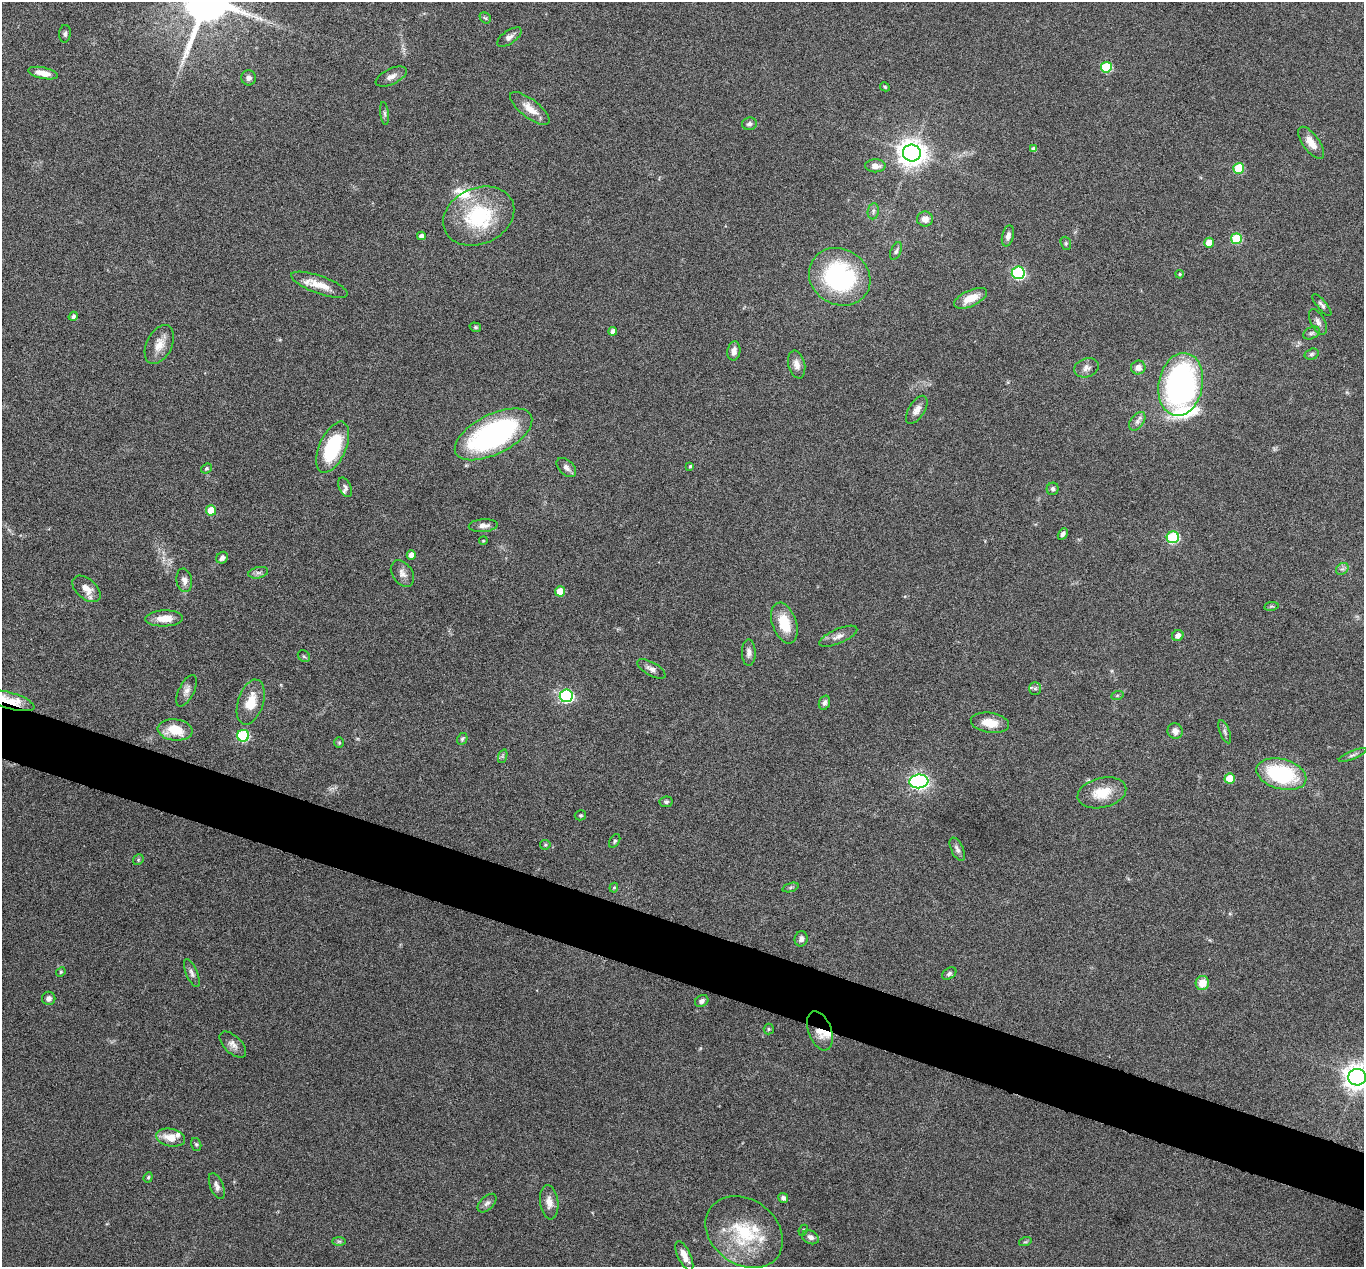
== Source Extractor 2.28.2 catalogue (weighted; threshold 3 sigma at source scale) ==
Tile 6 of 4 x 4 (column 2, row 2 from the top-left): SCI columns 1363-2724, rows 2667-3931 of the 5447 x 5464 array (HDU 1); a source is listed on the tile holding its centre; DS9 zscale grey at full resolution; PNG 1366 x 1269 px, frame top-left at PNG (2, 2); each listed source drawn as its Kron ellipse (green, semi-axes under 4 px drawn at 4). Shown black and unused: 5% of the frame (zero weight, under 4 of 8 exposures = <1% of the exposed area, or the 3 px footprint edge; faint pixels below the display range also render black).
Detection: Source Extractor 2.28.2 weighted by HDU 2 'WHT'; one run over the whole footprint, this tile lists its part. Background 0.06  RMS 0.0038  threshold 0.0155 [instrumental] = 3 sigma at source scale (4.09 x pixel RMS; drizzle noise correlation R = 1.36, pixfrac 0.8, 0.05/0.05 arcsec/px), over >= 5 px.
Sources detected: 133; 8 inside a brighter listed object's ellipse — not listed separately; the other 125 listed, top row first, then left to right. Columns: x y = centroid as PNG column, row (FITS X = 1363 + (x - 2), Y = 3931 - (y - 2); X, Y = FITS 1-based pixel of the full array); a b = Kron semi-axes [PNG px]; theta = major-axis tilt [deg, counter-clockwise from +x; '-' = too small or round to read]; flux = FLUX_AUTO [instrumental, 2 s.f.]
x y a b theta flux
485 18 6 5 - 0.54
65 34 9 5 86 0.81
509 37 14 6 34 1.7
1106 67 5 5 - 17
43 73 15 5 -12 3.7
391 77 17 7 25 2.2
249 78 7 7 - 1.2
885 87 5 4 - 0.47
530 109 24 9 -38 4.6
385 113 11 4 -83 0.87
749 124 7 6 - 1.1
1311 143 19 8 -54 4.1
1034 149 4 4 - 1.6
912 153 9 8 - 430
875 166 10 6 0 2.6
1239 168 5 5 - 14
873 211 8 5 82 0.91
479 216 37 28 24 27
925 219 8 7 - 2.5
421 236 4 4 - 1.6
1008 236 10 6 76 1.6
1236 239 5 5 - 18
1066 243 6 5 - 0.56
1209 243 5 5 - 4.7
896 251 9 5 68 0.89
1018 273 6 6 - 44
1180 274 4 3 - 0.45
840 277 32 27 -31 48
319 285 30 8 -20 5.4
971 298 18 8 25 5.5
1322 305 14 4 -50 1
73 316 5 4 - 0.77
1318 322 14 7 -63 1.6
475 327 6 4 -15 0.54
613 331 4 4 - 1.7
1311 333 9 5 26 0.88
159 344 21 12 63 4.6
734 351 9 6 80 1.9
1312 354 7 5 17 0.7
797 364 14 8 -76 2.5
1138 367 7 7 - 2.4
1086 368 13 9 19 1.9
1181 384 32 22 79 88
917 410 16 8 59 2.3
1137 421 10 6 53 1.4
494 434 42 20 27 75
333 447 27 13 66 25
690 466 3 3 - 0.47
566 467 11 7 -44 1.8
206 468 6 4 39 0.5
345 487 10 6 -67 1
1053 489 6 6 - 0.91
211 510 5 5 - 9.5
483 526 14 6 4 2.3
1063 534 6 4 61 0.93
1173 537 6 6 - 30
483 541 4 3 - 0.3
411 555 5 4 - 2.6
222 558 6 5 - 1.2
1342 569 7 5 41 0.87
258 573 10 5 12 1.1
402 573 14 10 -56 2.3
184 580 12 7 -80 1.9
86 589 16 10 -41 3.7
560 591 5 5 - 5.9
1271 606 7 3 8 0.46
164 618 19 8 2 4.7
784 623 21 12 -71 8.9
838 636 20 7 23 2.4
1178 636 6 5 - 1.7
749 653 13 7 -89 1.8
304 656 6 5 - 0.61
651 669 16 6 -29 1.8
1035 689 6 6 - 0.87
187 691 17 7 63 2.1
566 696 6 6 - 54
1117 696 6 4 20 0.46
10 701 25 8 -16 11
251 702 23 12 72 7.4
824 703 7 5 70 1.1
990 723 19 10 -9 5.5
175 730 17 10 -6 9
1175 731 8 7 - 2.1
1225 732 12 5 -68 1
243 736 6 6 - 30
462 739 6 5 - 0.6
339 743 5 5 - 0.47
1353 755 15 4 23 1
503 756 7 4 71 0.67
1281 774 26 15 -16 33
1230 778 5 5 - 6.2
919 781 9 7 8 110
1102 793 25 15 13 8.3
666 802 6 5 - 0.76
580 815 6 5 - 0.52
615 841 7 4 58 0.61
545 845 5 5 - 0.48
957 849 12 6 -66 1.3
138 860 6 4 48 0.5
790 887 8 3 19 0.58
614 888 5 4 - 0.4
801 939 8 6 79 1.4
61 972 5 4 - 0.45
192 973 15 5 -67 1.4
949 974 8 5 33 0.89
1202 983 7 6 - 5
49 998 6 6 - 1.5
702 1001 7 5 36 1.1
769 1029 5 5 - 0.46
820 1031 20 11 -69 5.1
233 1045 16 8 -45 2.3
1357 1077 9 8 - 390
171 1138 15 8 -12 5
196 1144 6 5 - 0.58
148 1177 5 4 - 0.5
217 1186 14 6 -68 1.7
783 1198 5 5 - 1.1
549 1202 17 9 -83 3.1
487 1203 11 6 44 1.3
803 1230 6 3 65 0.38
744 1232 42 32 -37 24
810 1237 9 6 -27 1.5
339 1241 7 4 0 0.61
1025 1242 6 4 18 0.45
684 1256 16 6 -64 3.7
Overlapping masked pixels (flux is a lower limit): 2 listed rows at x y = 10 701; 820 1031
Isophote crosses this tile's border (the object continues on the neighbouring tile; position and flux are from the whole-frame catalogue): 2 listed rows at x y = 10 701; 1357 1077